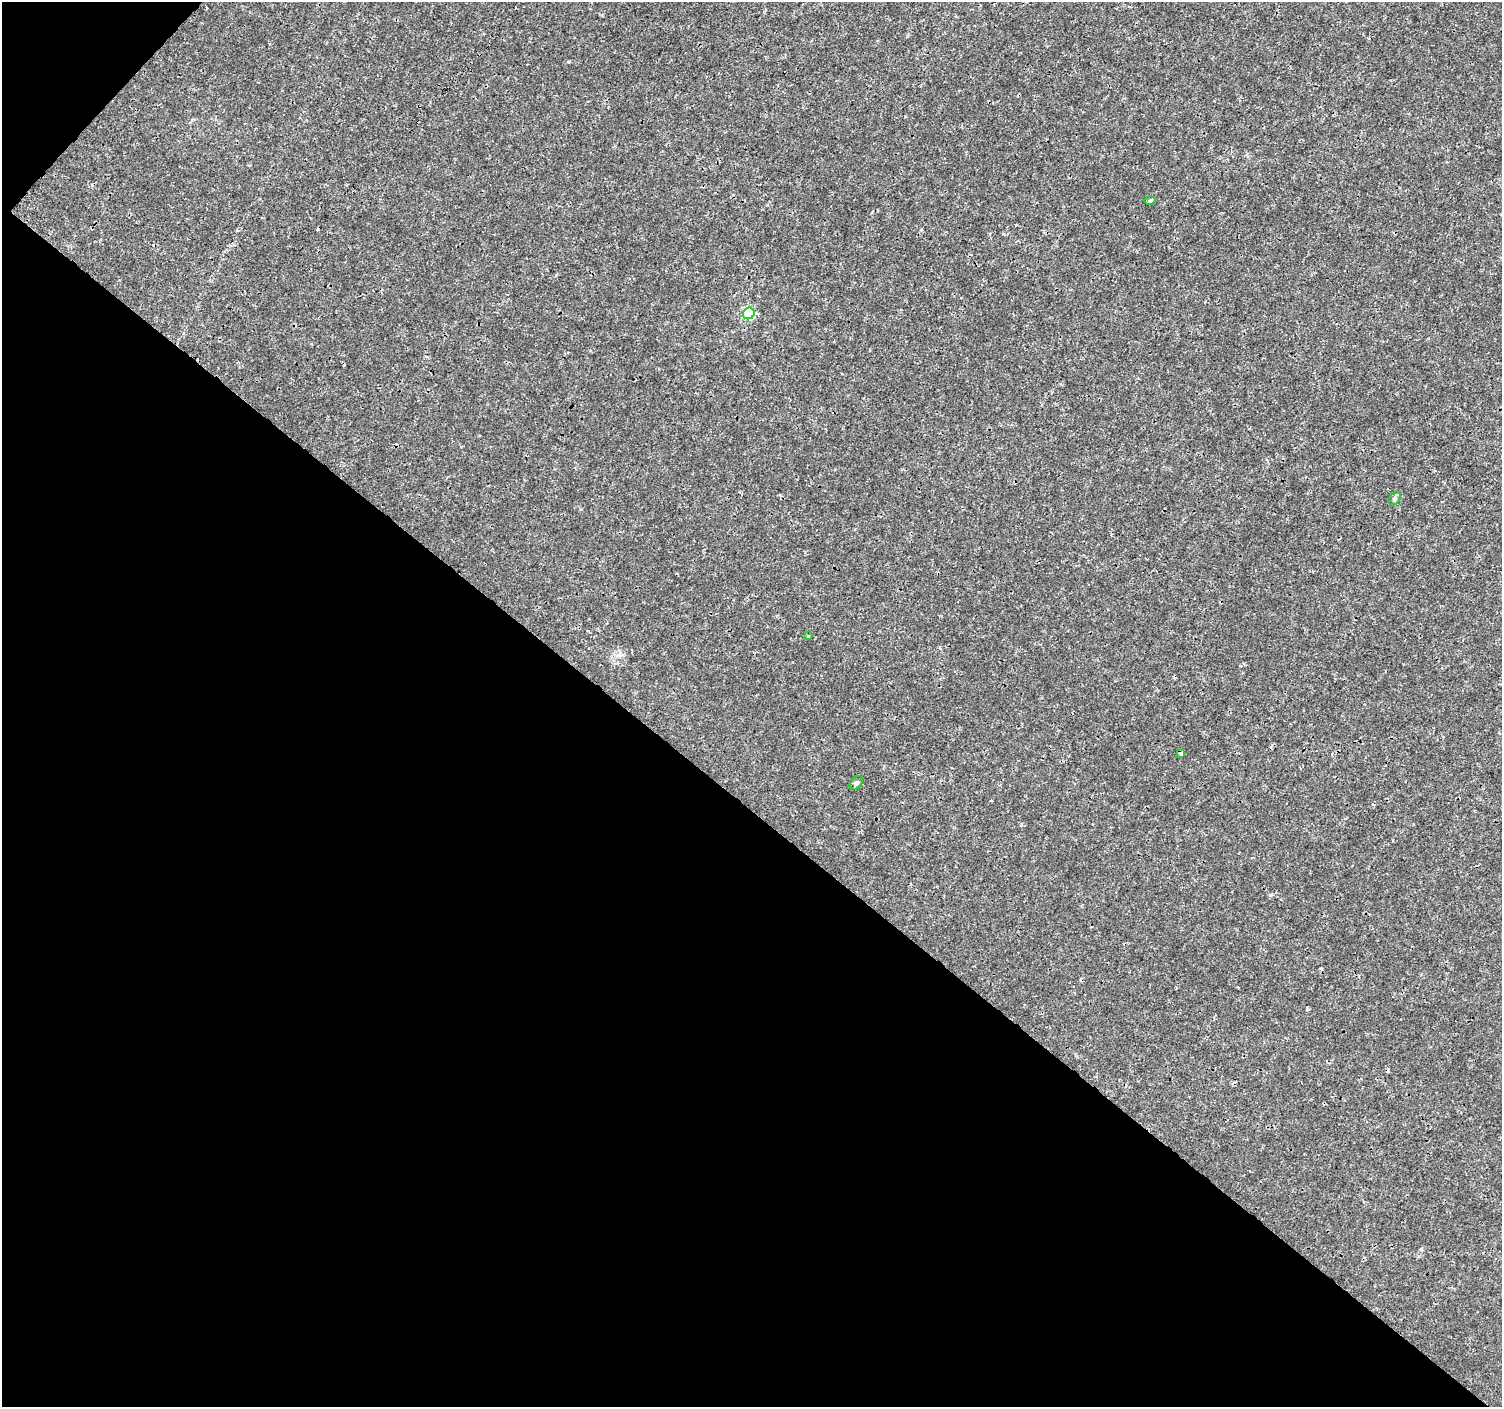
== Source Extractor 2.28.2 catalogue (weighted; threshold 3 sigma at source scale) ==
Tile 9 of 4 x 4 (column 1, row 3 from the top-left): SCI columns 1-1500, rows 1576-2980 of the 6008 x 6026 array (HDU 1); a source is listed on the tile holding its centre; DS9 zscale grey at full resolution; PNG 1504 x 1409 px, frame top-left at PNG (2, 2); each listed source drawn as its Kron ellipse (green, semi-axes under 4 px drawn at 4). Shown black and unused: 43% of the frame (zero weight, under 3 of 4 exposures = <1% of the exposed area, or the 3 px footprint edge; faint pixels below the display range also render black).
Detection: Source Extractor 2.28.2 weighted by HDU 2 'WHT'; one run over the whole footprint, this tile lists its part. Background 9.38e-04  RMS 9.4e-04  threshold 0.00421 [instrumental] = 3 sigma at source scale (4.5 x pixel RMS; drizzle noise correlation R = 1.50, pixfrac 1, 0.0396/0.0396 arcsec/px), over >= 5 px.
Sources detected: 7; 1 cosmic-ray / hot-pixel residue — neither listed nor drawn; the other 6 listed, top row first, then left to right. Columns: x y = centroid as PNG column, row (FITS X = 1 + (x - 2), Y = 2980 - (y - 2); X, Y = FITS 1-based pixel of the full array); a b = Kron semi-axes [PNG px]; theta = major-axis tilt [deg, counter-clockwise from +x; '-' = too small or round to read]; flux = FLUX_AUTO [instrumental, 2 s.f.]
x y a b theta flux
1150 201 6 4 1 0.14
749 313 6 5 - 8.7
1395 499 7 5 51 0.22
808 636 4 4 - 0.08
1181 753 4 4 - 0.3
856 783 8 5 42 0.22
Overlapping masked pixels (flux is a lower limit): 1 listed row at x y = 1181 753